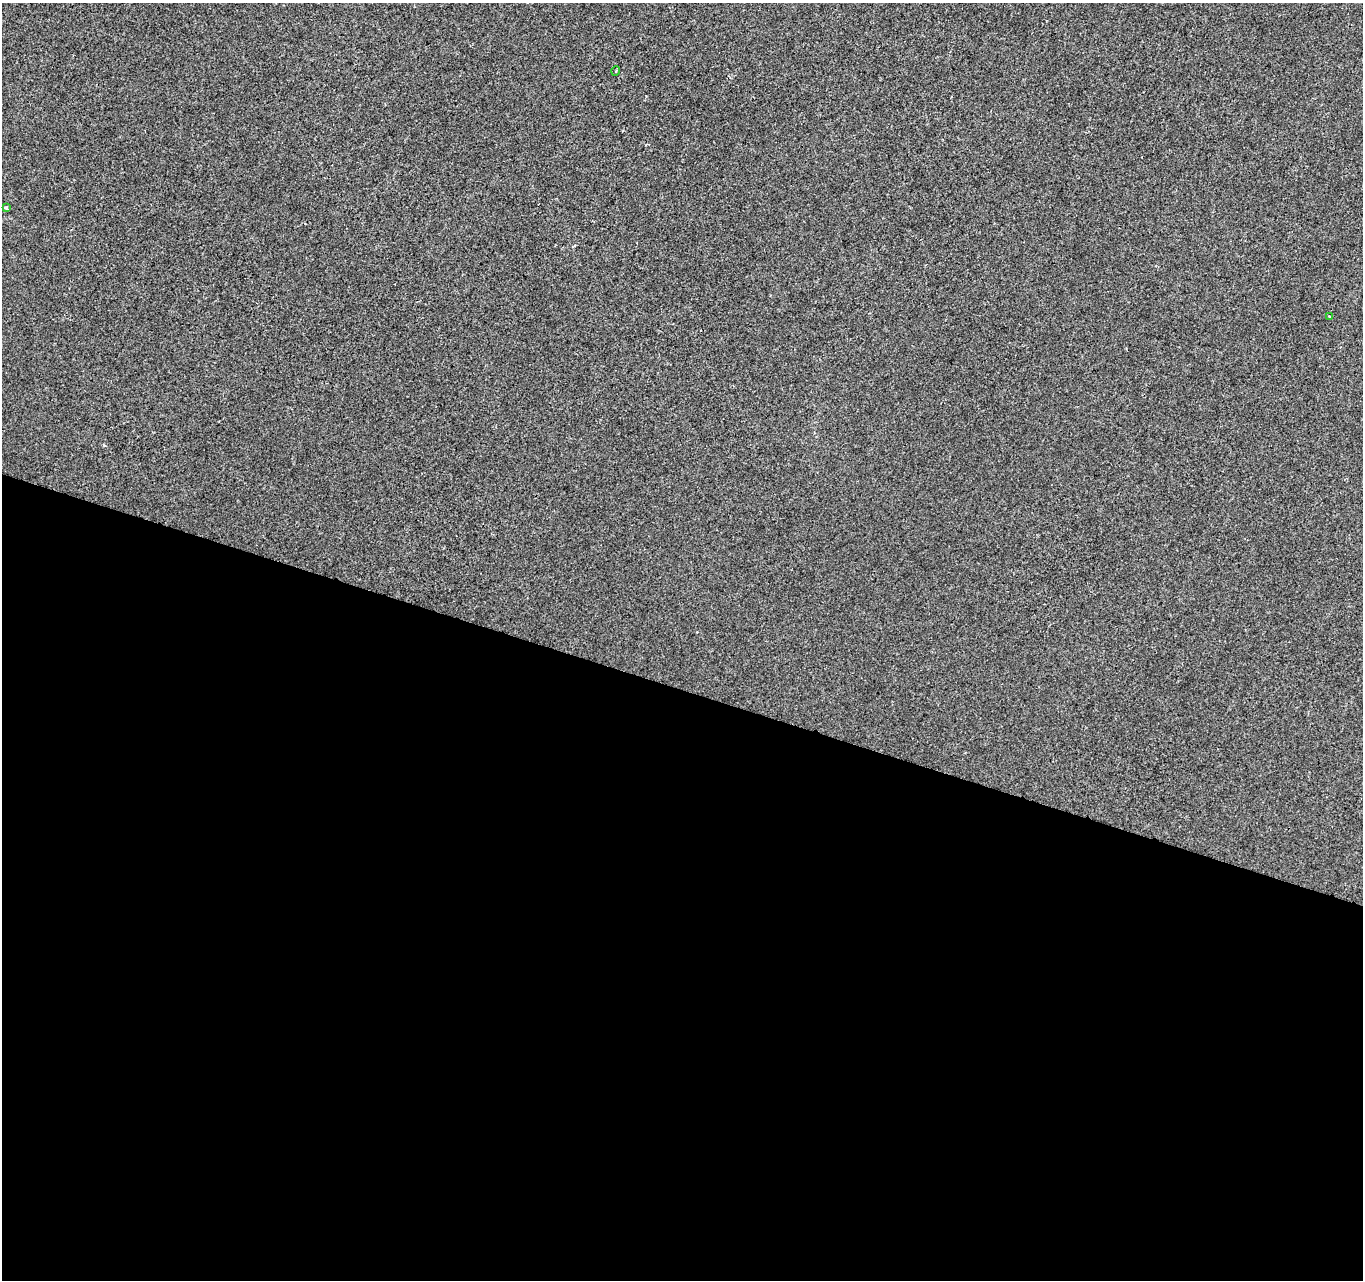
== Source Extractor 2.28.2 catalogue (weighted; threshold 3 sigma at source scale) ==
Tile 14 of 4 x 4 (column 2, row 4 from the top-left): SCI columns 1370-2730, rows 278-1555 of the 5453 x 5600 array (HDU 1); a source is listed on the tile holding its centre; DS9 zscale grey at full resolution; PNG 1365 x 1282 px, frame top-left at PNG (2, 3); each listed source drawn as its Kron ellipse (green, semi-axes under 4 px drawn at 4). Shown black and unused: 46% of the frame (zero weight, under 2 of 3 exposures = <1% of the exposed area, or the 3 px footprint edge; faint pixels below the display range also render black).
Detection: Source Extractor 2.28.2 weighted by HDU 2 'WHT'; one run over the whole footprint, this tile lists its part. Background 3.38e-04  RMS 0.0042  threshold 0.0188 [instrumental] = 3 sigma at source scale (4.5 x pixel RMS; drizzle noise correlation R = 1.50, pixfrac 1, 0.0396/0.0396 arcsec/px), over >= 5 px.
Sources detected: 4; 1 cosmic-ray / hot-pixel residue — neither listed nor drawn; the other 3 listed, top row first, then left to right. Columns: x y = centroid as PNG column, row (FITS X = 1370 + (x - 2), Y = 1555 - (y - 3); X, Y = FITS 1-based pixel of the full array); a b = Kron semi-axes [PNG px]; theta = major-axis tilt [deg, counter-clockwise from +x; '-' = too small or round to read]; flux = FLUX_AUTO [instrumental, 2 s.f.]
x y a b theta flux
616 71 5 3 - 0.36
6 207 4 3 - 1.2
1330 316 4 3 - 0.52